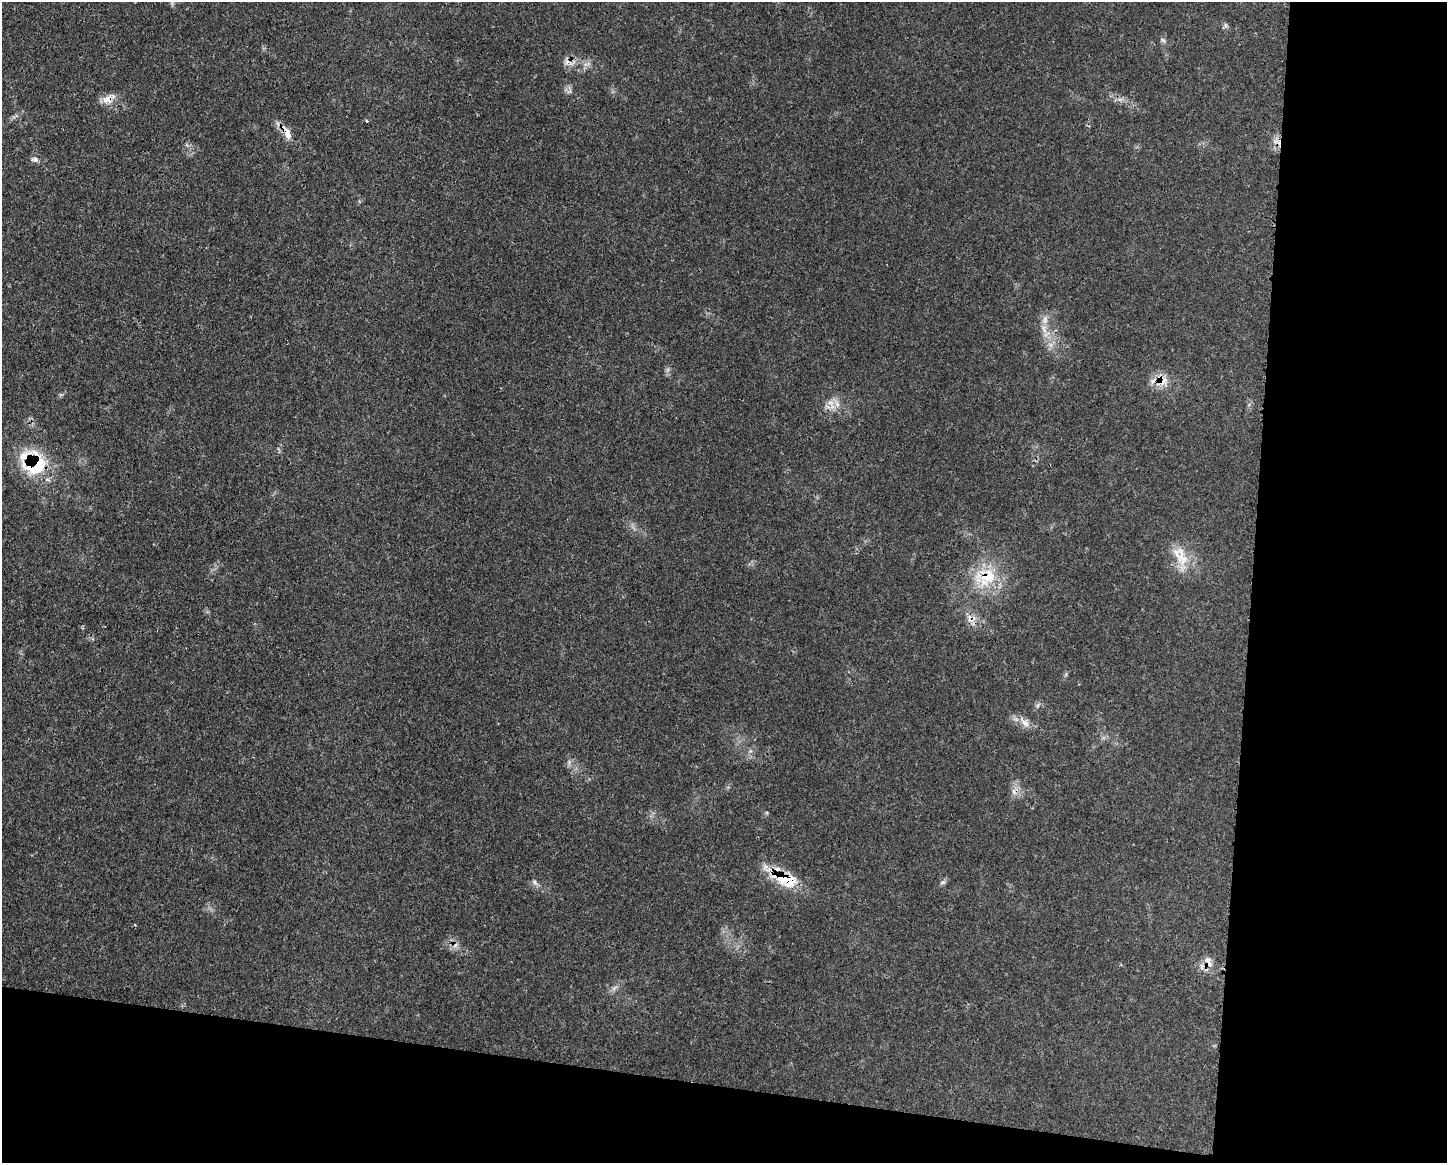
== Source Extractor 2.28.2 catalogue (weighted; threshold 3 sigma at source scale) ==
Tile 12 of 3 x 4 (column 3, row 4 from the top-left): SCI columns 3012-4456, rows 10-1170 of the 4688 x 4656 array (HDU 1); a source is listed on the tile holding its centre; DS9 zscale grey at full resolution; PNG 1449 x 1165 px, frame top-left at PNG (2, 2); no overlay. Shown black and unused: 20% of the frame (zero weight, under 3 of 4 exposures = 2% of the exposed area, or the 3 px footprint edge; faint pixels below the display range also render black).
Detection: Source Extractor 2.28.2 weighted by HDU 2 'WHT'; one run over the whole footprint, this tile lists its part. Background 0.0546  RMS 0.0033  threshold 0.0148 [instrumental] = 3 sigma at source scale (4.5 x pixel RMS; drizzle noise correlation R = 1.50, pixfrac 1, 0.05/0.05 arcsec/px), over >= 5 px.
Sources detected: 25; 1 too faint to see at this stretch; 3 cosmic-ray / hot-pixel residue — not listed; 1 inside a brighter listed object's ellipse — not listed separately; the other 20 listed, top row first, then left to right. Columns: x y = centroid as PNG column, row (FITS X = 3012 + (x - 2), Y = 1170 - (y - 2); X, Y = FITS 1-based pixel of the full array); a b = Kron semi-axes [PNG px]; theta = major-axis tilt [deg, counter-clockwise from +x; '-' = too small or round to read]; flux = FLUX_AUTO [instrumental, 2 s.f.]
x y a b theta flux
1226 25 7 4 -90 0.64
108 99 20 9 27 3.2
287 133 21 8 -67 3.1
1275 141 7 5 -1 0.91
35 159 10 6 -11 1
1045 320 12 8 78 2.3
1051 345 7 4 -71 0.94
1163 381 17 10 29 4.1
837 404 12 6 -72 1.8
36 465 31 30 - 20
1181 557 32 16 -75 8.1
987 577 30 26 65 16
82 628 4 4 - 0.4
1038 705 6 4 72 0.59
1025 723 14 7 -42 2.4
785 879 35 15 -25 14
534 882 7 6 - 0.87
942 882 9 3 14 0.61
1208 961 17 9 -66 2.9
614 988 9 4 45 0.93
Overlapping masked pixels (flux is a lower limit): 7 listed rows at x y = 108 99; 287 133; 1163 381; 36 465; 987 577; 785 879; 1208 961
Unlisted compact peaks at least as high as the median listed source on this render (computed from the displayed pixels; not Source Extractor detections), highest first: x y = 1163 40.